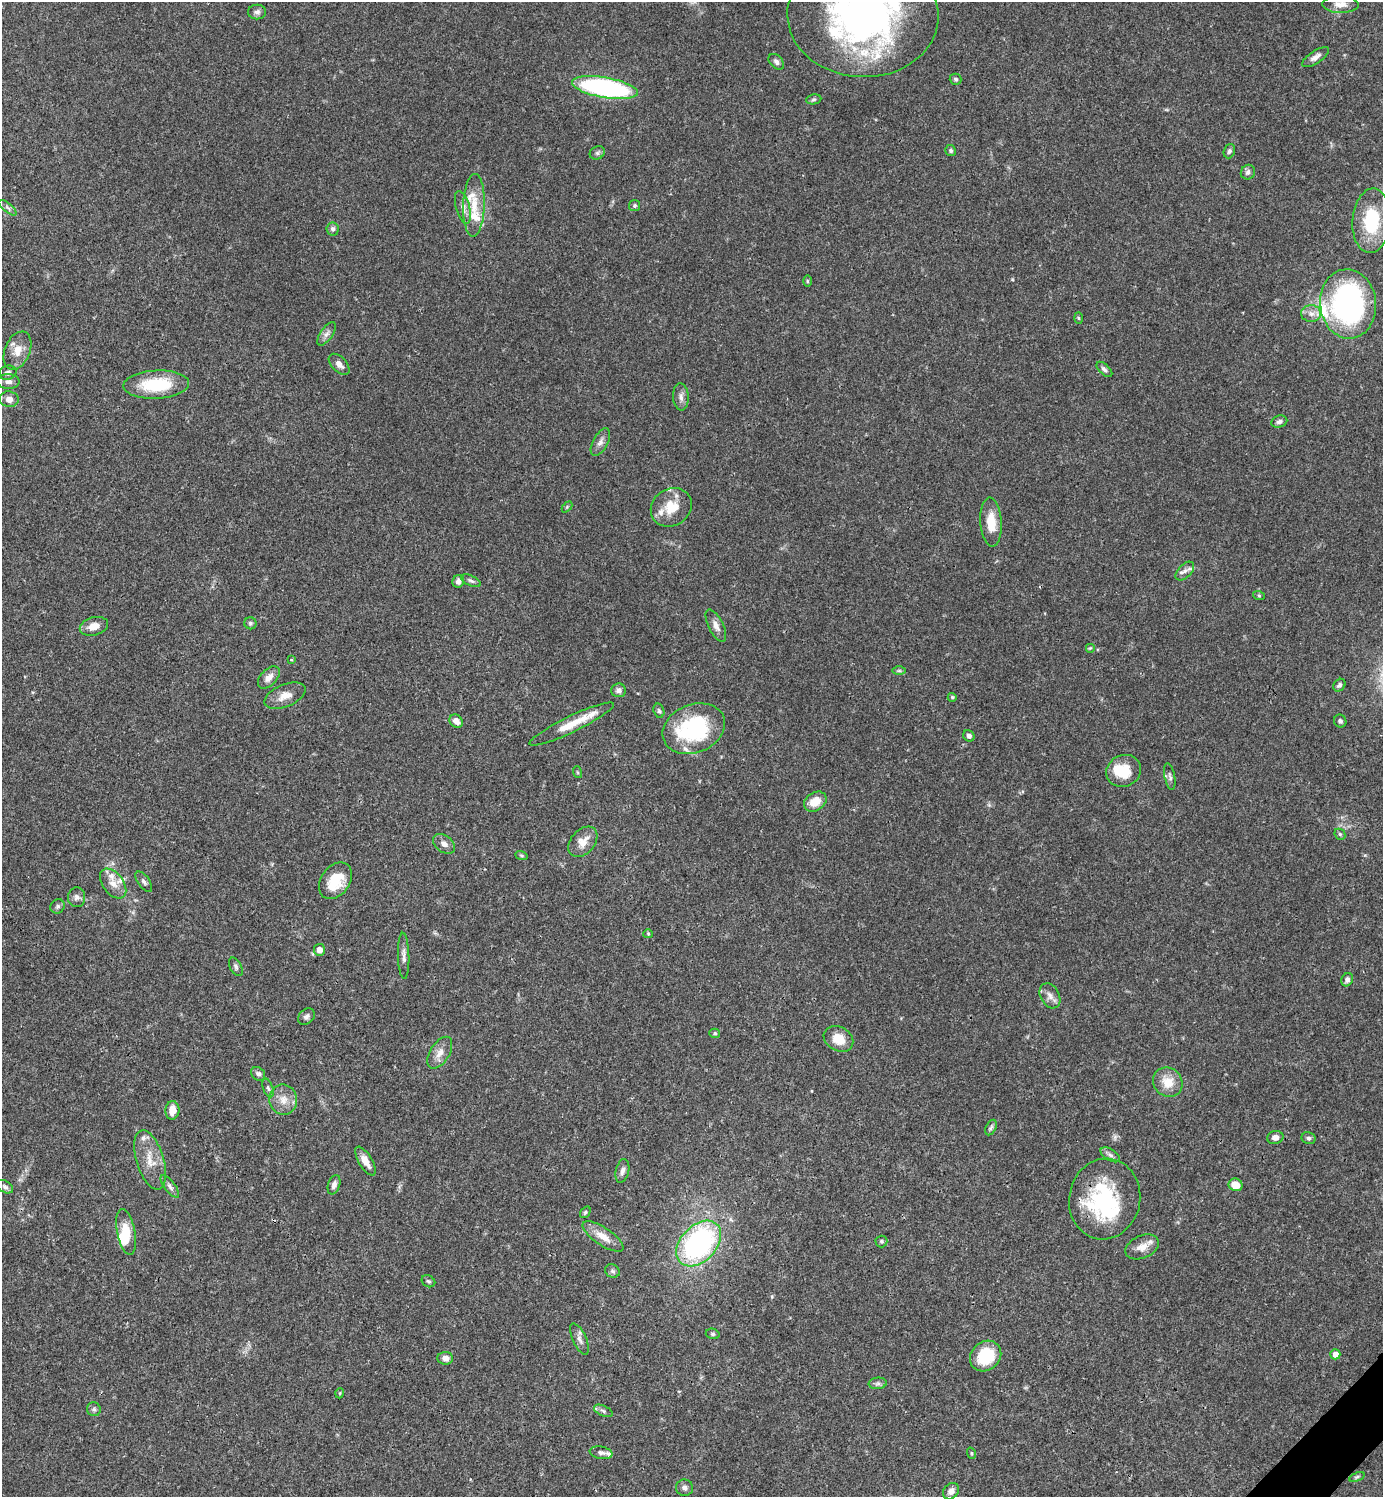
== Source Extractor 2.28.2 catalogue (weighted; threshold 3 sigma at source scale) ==
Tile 6 of 4 x 4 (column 2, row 2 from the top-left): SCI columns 1680-3060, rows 2989-4483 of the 5981 x 5982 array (HDU 1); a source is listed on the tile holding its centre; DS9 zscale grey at full resolution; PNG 1385 x 1499 px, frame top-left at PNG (2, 2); each listed source drawn as its Kron ellipse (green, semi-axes under 4 px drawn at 4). Shown black and unused: <1% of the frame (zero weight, under 3 of 4 exposures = <1% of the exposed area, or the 3 px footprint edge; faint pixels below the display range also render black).
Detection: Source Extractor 2.28.2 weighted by HDU 2 'WHT'; one run over the whole footprint, this tile lists its part. Background 0.0392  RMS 0.0027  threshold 0.012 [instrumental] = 3 sigma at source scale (4.5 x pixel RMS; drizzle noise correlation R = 1.50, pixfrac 1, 0.05/0.05 arcsec/px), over >= 5 px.
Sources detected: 133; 1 too faint to see at this stretch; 2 inside a brighter object's white glare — neither listed nor drawn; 11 inside a brighter listed object's ellipse — not listed separately; the other 119 listed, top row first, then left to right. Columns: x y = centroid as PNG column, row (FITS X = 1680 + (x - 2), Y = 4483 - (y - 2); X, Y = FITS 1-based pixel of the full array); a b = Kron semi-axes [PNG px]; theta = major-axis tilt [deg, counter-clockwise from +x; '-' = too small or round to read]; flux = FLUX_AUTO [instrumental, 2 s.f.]
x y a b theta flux
1340 4 18 8 -2 2.2
257 12 9 7 0 0.91
863 16 76 61 -2 120
1315 57 15 6 33 1.4
776 62 9 6 -46 0.89
956 79 6 5 - 0.5
605 88 33 10 -10 54
814 99 8 5 7 0.49
951 151 6 5 - 0.48
1229 151 7 5 70 0.61
597 153 8 6 27 0.63
1248 172 7 7 - 0.91
474 205 31 11 88 5.6
635 205 5 5 - 0.45
463 207 17 7 -74 1.7
8 208 11 4 -39 0.77
1371 221 32 19 86 16
333 229 6 6 - 0.76
807 281 6 4 -90 0.33
1348 304 35 28 -84 67
1311 314 10 8 -1 1.7
1078 318 6 4 -88 0.28
327 334 13 6 56 1.2
17 351 20 12 67 3.7
339 364 13 7 -46 1.6
1104 369 10 5 -44 0.82
8 373 9 7 14 0.92
8 382 11 7 1 1.3
156 385 33 14 3 13
681 397 13 7 -87 1.3
9 399 9 8 - 2
1279 422 8 6 17 0.92
600 442 15 7 62 1.4
567 507 6 4 46 0.33
671 507 21 18 34 6.1
991 522 24 10 -86 5.4
1185 571 11 6 45 1.3
458 581 6 6 - 1.3
471 581 10 5 -25 0.68
1259 596 6 4 -20 0.3
250 623 6 6 - 0.56
94 626 14 9 16 2.9
716 626 17 7 -63 1.6
1090 648 5 5 - 0.31
291 660 4 3 - 0.25
899 671 7 4 0 0.48
269 677 13 8 46 2
1339 685 7 5 46 0.68
618 690 7 7 - 1.1
285 696 22 11 22 3.1
952 697 5 4 - 0.39
659 711 7 5 -73 0.51
456 721 7 6 - 1.8
1340 721 6 6 - 0.65
572 724 46 8 26 6.7
694 729 32 24 23 26
969 736 6 5 - 0.9
1124 771 18 15 25 6.9
577 772 6 4 -71 0.32
1170 777 13 5 -79 0.83
815 802 12 9 33 4
1340 834 6 5 - 0.45
583 842 17 12 48 3.3
444 844 12 8 -37 1.5
521 855 6 4 -19 0.37
335 881 20 14 55 7.3
144 882 12 6 -55 0.8
113 884 17 10 -53 2.6
77 897 10 8 88 1.1
58 906 7 6 - 0.65
648 934 5 4 - 0.29
319 950 6 5 - 2.1
404 956 23 5 -88 1.4
236 967 10 5 -62 0.68
1347 980 7 5 63 0.96
1050 996 13 9 -62 1.8
306 1017 9 7 42 0.94
715 1033 5 4 - 0.41
838 1039 16 12 -30 4.7
440 1053 18 9 58 2.5
258 1074 7 6 - 0.79
1168 1082 15 14 - 4.6
268 1088 9 5 -71 0.61
283 1100 15 14 - 3.3
172 1110 9 7 86 2.8
991 1127 8 5 63 0.64
1275 1137 8 6 11 1.3
1309 1138 7 6 - 0.63
1110 1155 11 5 -32 0.95
150 1160 31 13 -73 5.2
365 1161 16 6 -60 2.6
622 1171 12 6 77 1.2
334 1185 10 6 73 1.1
1236 1185 7 6 - 3.2
170 1186 13 5 -52 0.99
5 1187 9 5 -33 0.69
1105 1199 40 35 79 29
585 1212 6 4 50 0.43
126 1232 23 9 -79 5.5
603 1236 24 9 -34 3.7
881 1241 6 6 - 0.47
699 1243 26 18 46 54
1142 1247 17 11 24 2.9
612 1271 8 6 -34 0.69
428 1281 7 5 -32 0.53
713 1334 7 5 -14 0.47
579 1339 17 6 -65 1.5
1335 1354 5 5 - 2
986 1356 17 14 40 11
445 1358 8 6 -4 1.7
878 1383 9 5 6 0.73
340 1393 5 3 - 0.24
94 1409 7 7 - 0.62
603 1411 10 5 -25 0.76
601 1453 11 6 -10 0.91
971 1453 6 3 -71 0.28
1357 1477 8 4 23 0.45
684 1488 8 8 - 1
951 1491 9 7 45 1.6
Overlapping masked pixels (flux is a lower limit): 2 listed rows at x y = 863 16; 1105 1199
Isophote crosses this tile's border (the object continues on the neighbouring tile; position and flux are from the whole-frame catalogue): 1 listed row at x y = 863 16